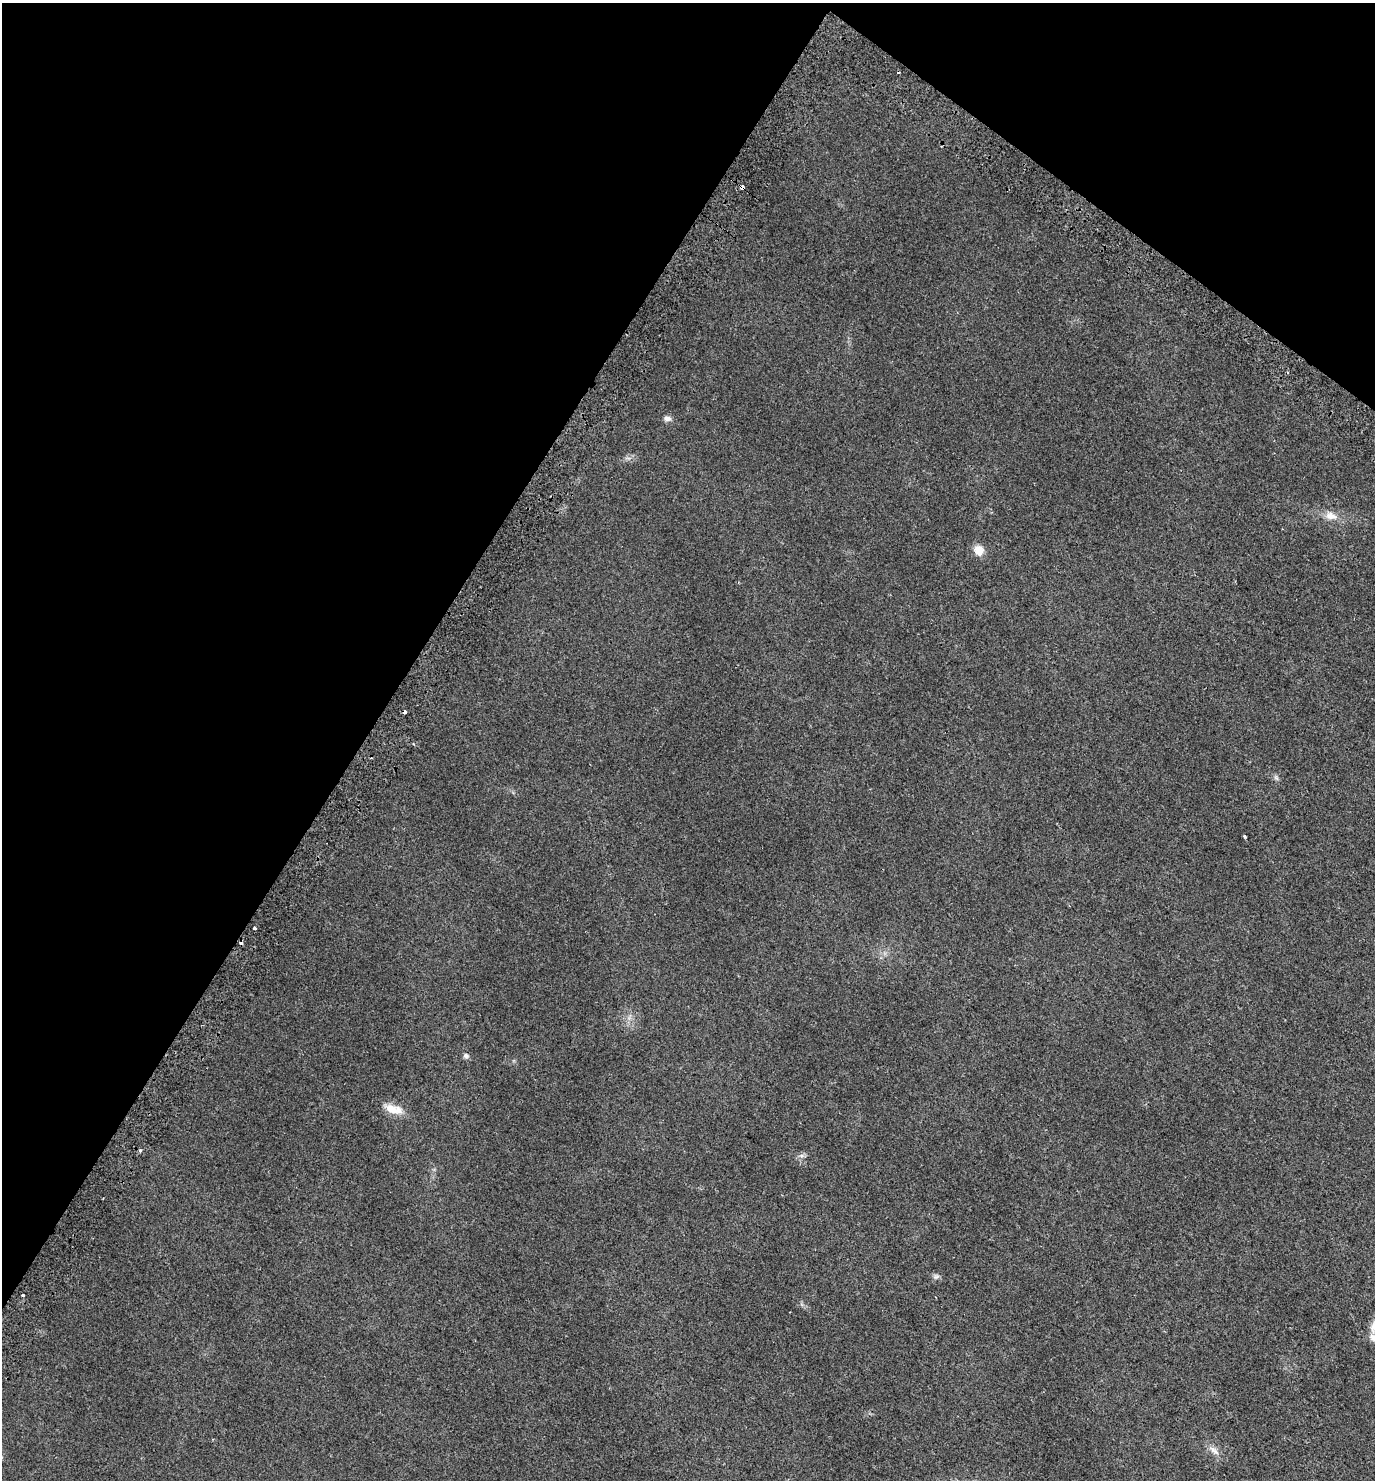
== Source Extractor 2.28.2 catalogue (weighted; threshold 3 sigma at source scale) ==
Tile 2 of 4 x 4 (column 2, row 1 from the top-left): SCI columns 1642-3014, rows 4501-5978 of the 6096 x 6036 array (HDU 1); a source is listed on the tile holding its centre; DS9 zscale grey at full resolution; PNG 1377 x 1482 px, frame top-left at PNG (2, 3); no overlay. Shown black and unused: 32% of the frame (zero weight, under 2 of 3 exposures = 4% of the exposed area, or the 3 px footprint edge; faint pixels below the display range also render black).
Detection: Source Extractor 2.28.2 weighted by HDU 2 'WHT'; one run over the whole footprint, this tile lists its part. Background 0.0256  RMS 0.0054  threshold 0.0245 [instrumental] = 3 sigma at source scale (4.5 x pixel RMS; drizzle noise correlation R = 1.50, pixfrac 1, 0.0396/0.0396 arcsec/px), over >= 5 px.
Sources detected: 18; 2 cosmic-ray / hot-pixel residue — not listed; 1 inside a brighter listed object's ellipse — not listed separately; the other 15 listed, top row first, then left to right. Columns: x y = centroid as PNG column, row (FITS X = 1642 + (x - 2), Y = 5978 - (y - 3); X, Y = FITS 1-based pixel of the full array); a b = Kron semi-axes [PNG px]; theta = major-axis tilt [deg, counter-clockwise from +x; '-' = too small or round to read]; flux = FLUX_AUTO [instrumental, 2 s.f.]
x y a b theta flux
742 187 4 3 - 17
667 418 11 7 -6 1.9
1331 516 18 10 -15 5.3
979 550 13 11 -55 5
405 712 3 3 - 4.2
1276 778 7 5 -44 1.1
1245 836 3 3 - 0.68
254 928 3 3 - 0.65
466 1056 7 7 - 1.4
391 1109 21 10 -25 7.1
140 1150 4 4 - 0.65
936 1277 8 6 20 1.3
23 1295 3 3 - 2.5
1373 1338 12 8 -52 2.9
1214 1451 18 6 -43 3.2
Overlapping masked pixels (flux is a lower limit): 2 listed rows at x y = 742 187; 405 712
Isophote crosses this tile's border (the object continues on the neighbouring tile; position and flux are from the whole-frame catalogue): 1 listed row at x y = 1373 1338